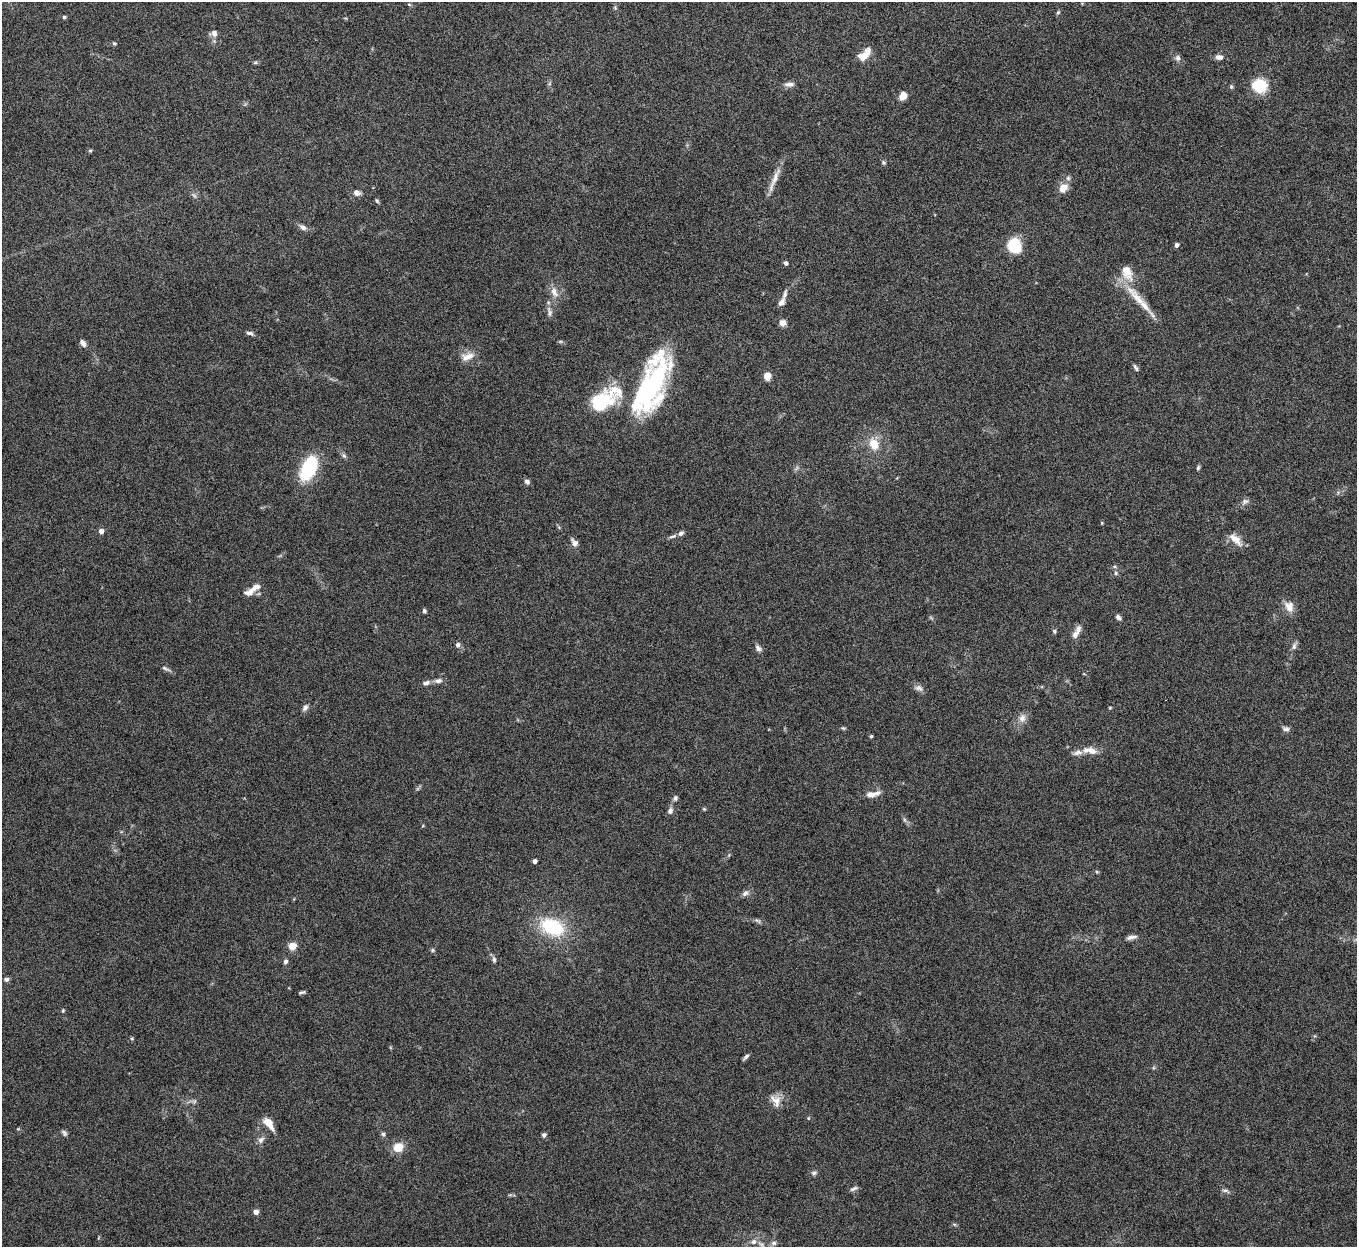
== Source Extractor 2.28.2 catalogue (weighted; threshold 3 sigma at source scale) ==
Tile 10 of 4 x 4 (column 2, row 3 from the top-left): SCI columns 1357-2711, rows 1396-2640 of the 5424 x 5404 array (HDU 1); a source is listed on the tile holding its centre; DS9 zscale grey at full resolution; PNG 1359 x 1249 px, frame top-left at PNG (2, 2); no overlay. Nothing masked; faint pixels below the display range render black.
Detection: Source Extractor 2.28.2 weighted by HDU 2 'WHT'; one run over the whole footprint, this tile lists its part. Background 0.161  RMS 0.0059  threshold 0.0241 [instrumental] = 3 sigma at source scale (4.09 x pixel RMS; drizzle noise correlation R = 1.36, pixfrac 0.8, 0.05/0.05 arcsec/px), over >= 5 px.
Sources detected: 114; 1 too faint to see at this stretch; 2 inside a brighter object's white glare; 1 cosmic-ray / hot-pixel residue — not listed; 7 inside a brighter listed object's ellipse — not listed separately; the other 103 listed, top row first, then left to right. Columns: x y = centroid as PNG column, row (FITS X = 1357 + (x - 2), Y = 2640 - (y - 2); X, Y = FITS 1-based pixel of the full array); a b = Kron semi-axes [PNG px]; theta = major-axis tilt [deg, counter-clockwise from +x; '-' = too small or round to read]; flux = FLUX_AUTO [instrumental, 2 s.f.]
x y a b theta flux
409 4 5 3 - 0.64
1058 12 6 4 62 0.84
64 17 5 4 - 0.84
214 33 9 7 -70 2.8
114 43 6 4 18 0.78
864 56 16 11 39 6
1219 57 9 6 1 2.5
1178 58 8 7 - 1.8
255 63 6 4 1 0.82
789 84 13 6 3 2.5
1260 86 9 8 - 32
1231 87 6 4 -70 0.79
903 96 9 7 66 5
90 151 5 5 - 0.69
883 162 6 5 - 0.95
774 180 40 6 68 6.1
1063 188 12 10 41 5
357 193 8 6 -31 2.6
377 201 6 5 - 0.85
303 227 10 6 -31 2.2
1014 245 10 8 -67 36
1176 245 4 4 - 1.9
786 263 4 4 - 1.6
1127 272 23 14 -67 9.1
554 292 14 8 -64 4.4
1138 299 50 10 -50 13
781 302 11 6 52 2.5
549 312 16 6 -78 2.3
783 323 8 7 - 2.8
250 333 10 5 -18 1.6
560 341 6 4 -18 0.75
83 343 9 5 -55 2.5
467 357 18 10 17 5.4
1136 367 9 4 -62 1.2
767 376 9 8 - 4
654 384 45 21 83 68
600 403 27 17 34 33
874 444 14 11 -58 8.8
1198 468 7 4 64 0.91
308 469 26 13 62 37
527 482 7 6 - 1.5
1245 501 10 6 14 1.9
1102 523 4 3 - 0.45
101 531 4 4 - 3.9
681 533 7 6 - 1.7
673 536 11 4 18 1.4
1236 539 21 9 -43 6
574 542 11 7 -55 2.5
1116 573 5 5 - 0.98
251 591 19 8 37 5.3
1289 606 16 12 -66 5.2
424 611 5 4 - 1
1118 617 8 5 -39 1.6
1078 629 12 7 72 2.9
1054 631 5 4 - 0.79
458 645 7 5 73 1.6
1294 646 10 6 76 1.9
758 648 10 6 -42 1.9
166 668 14 4 -26 1.6
438 681 10 6 8 2.3
426 683 10 6 22 2
919 688 12 7 -24 2.3
305 708 10 6 58 1.9
1110 708 4 4 - 0.51
1022 718 12 9 75 3.5
843 728 6 4 -41 0.71
1286 729 10 6 -13 1.7
871 736 4 3 - 0.82
1092 751 14 8 -21 4.8
1077 753 15 7 12 3.2
873 794 20 7 12 4.4
675 798 7 5 72 1.3
704 809 5 4 - 0.58
670 811 9 7 72 2
905 820 7 4 -71 1
535 861 4 4 - 2.5
745 893 11 7 42 2.1
758 921 10 4 -30 1.2
552 927 23 15 -22 36
1131 937 13 5 11 2.4
292 946 5 5 - 16
432 950 5 5 - 0.84
494 959 9 5 -84 1.4
285 961 6 5 - 1.3
6 979 6 5 - 1.5
302 992 8 3 13 1
63 1011 5 4 - 0.73
746 1057 9 4 41 1.4
776 1101 18 12 -63 5.5
808 1118 5 3 - 0.49
268 1123 13 7 -52 7.7
64 1133 9 5 -50 1.3
383 1134 5 5 - 1
544 1135 6 5 - 1.3
261 1140 10 7 46 2.2
398 1147 12 10 27 7.7
814 1173 9 5 1 1.3
854 1189 11 4 27 1.4
1225 1191 12 4 -15 1.5
256 1212 4 4 - 4.1
954 1224 6 4 -19 0.73
753 1242 7 7 - 2.5
774 1243 8 6 1 1.5